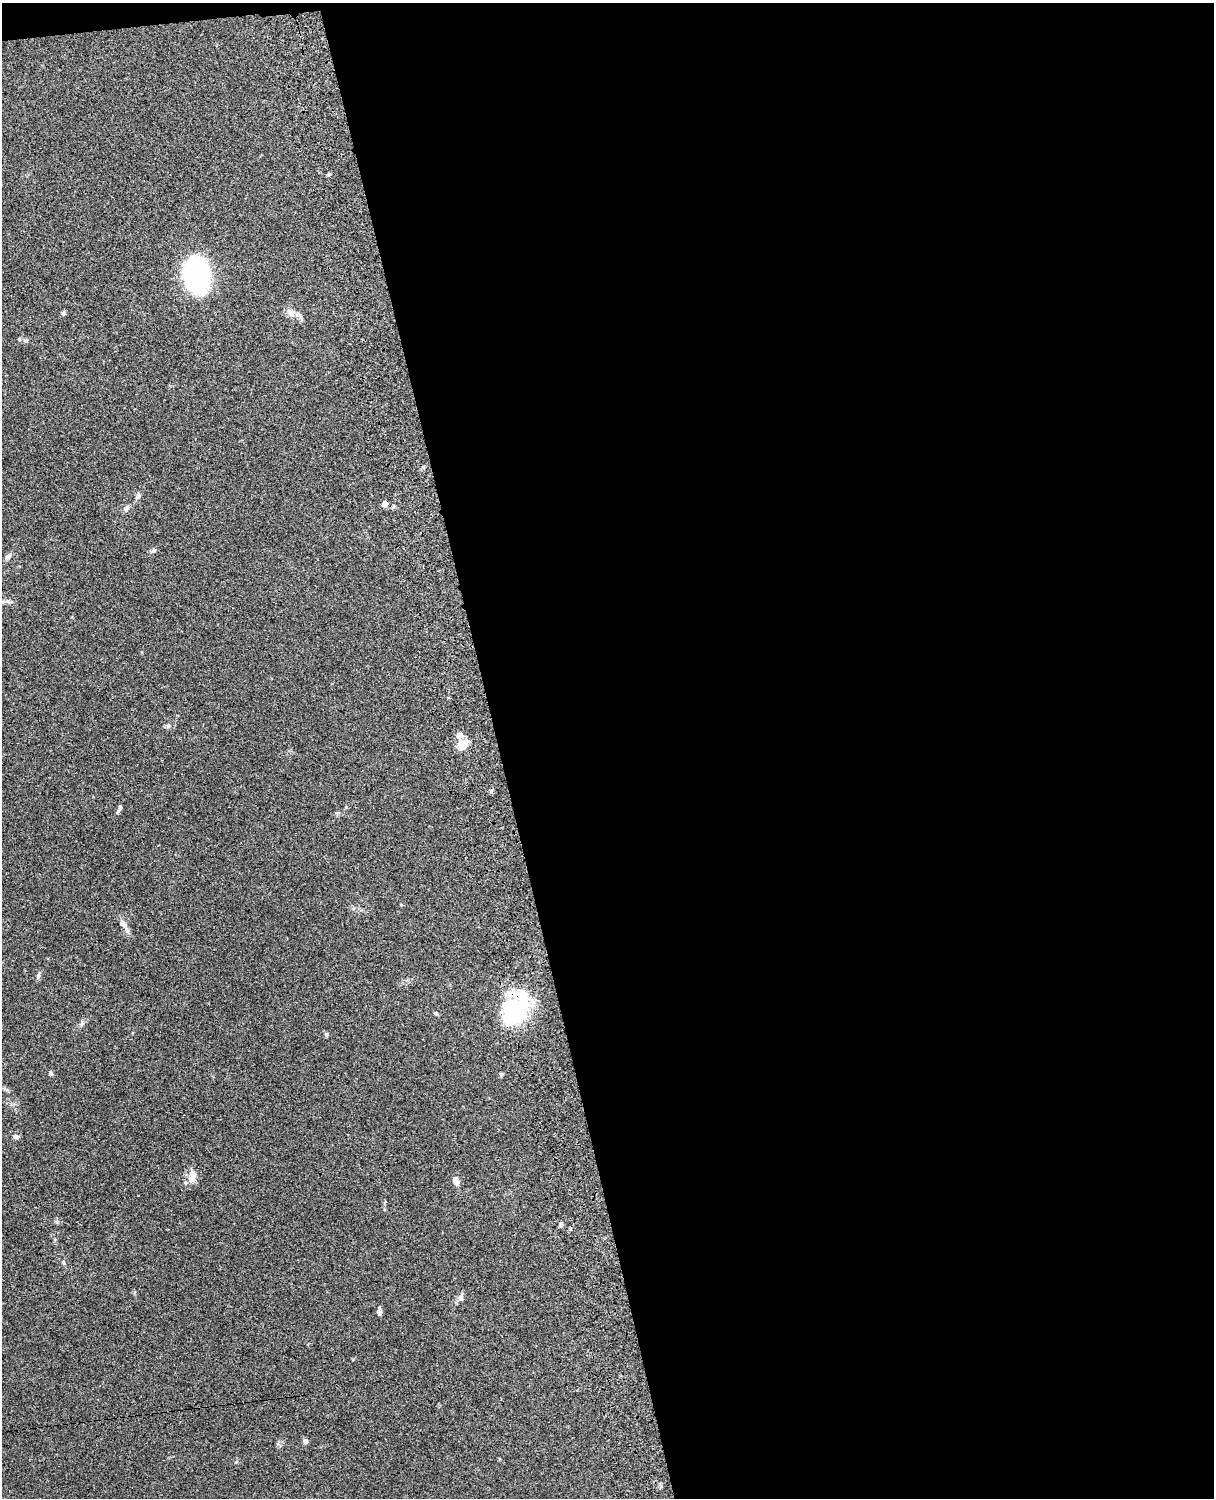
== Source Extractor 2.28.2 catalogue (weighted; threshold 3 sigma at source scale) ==
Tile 4 of 4 x 3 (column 4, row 1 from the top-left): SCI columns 3756-4967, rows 3155-4650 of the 5088 x 4927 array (HDU 1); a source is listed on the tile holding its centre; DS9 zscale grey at full resolution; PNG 1216 x 1500 px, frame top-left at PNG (2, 3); no overlay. Shown black and unused: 59% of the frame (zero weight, under 3 of 4 exposures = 6% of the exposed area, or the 3 px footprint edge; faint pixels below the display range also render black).
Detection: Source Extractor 2.28.2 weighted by HDU 2 'WHT'; one run over the whole footprint, this tile lists its part. Background 0.105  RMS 0.0065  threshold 0.0293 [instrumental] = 3 sigma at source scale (4.5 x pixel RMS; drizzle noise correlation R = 1.50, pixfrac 1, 0.05/0.05 arcsec/px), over >= 5 px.
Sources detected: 33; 1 inside a brighter object's white glare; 1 cosmic-ray / hot-pixel residue — not listed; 2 inside a brighter listed object's ellipse — not listed separately; the other 29 listed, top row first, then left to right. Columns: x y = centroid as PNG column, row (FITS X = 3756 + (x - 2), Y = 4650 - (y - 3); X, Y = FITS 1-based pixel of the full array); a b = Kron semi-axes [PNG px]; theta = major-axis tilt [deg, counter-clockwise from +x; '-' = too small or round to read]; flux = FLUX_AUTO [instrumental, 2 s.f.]
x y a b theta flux
329 174 5 4 - 0.78
197 274 27 18 -83 140
63 313 7 4 90 0.95
291 313 14 9 -28 4.6
138 495 10 4 -85 1.4
385 504 5 5 - 3.8
126 509 9 6 41 1.9
154 550 8 4 32 1.2
8 557 10 6 52 2
168 726 7 5 45 1.2
462 745 14 10 48 7.3
491 790 5 4 - 1.4
120 807 8 5 -82 1.1
337 813 6 4 43 0.88
401 905 4 4 - 0.58
123 924 14 7 -47 3.3
38 976 7 4 73 1.1
436 1013 6 4 -64 0.89
513 1015 32 26 -82 43
326 1035 6 5 - 0.99
51 1073 6 5 - 0.94
501 1074 4 4 - 1.4
16 1137 7 6 - 1.7
192 1174 13 9 85 5
456 1181 8 6 -83 4.2
63 1262 6 3 -71 0.76
461 1298 8 7 - 1.9
379 1312 5 5 - 2.5
305 1441 6 6 - 1.8
Overlapping masked pixels (flux is a lower limit): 1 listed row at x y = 385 504